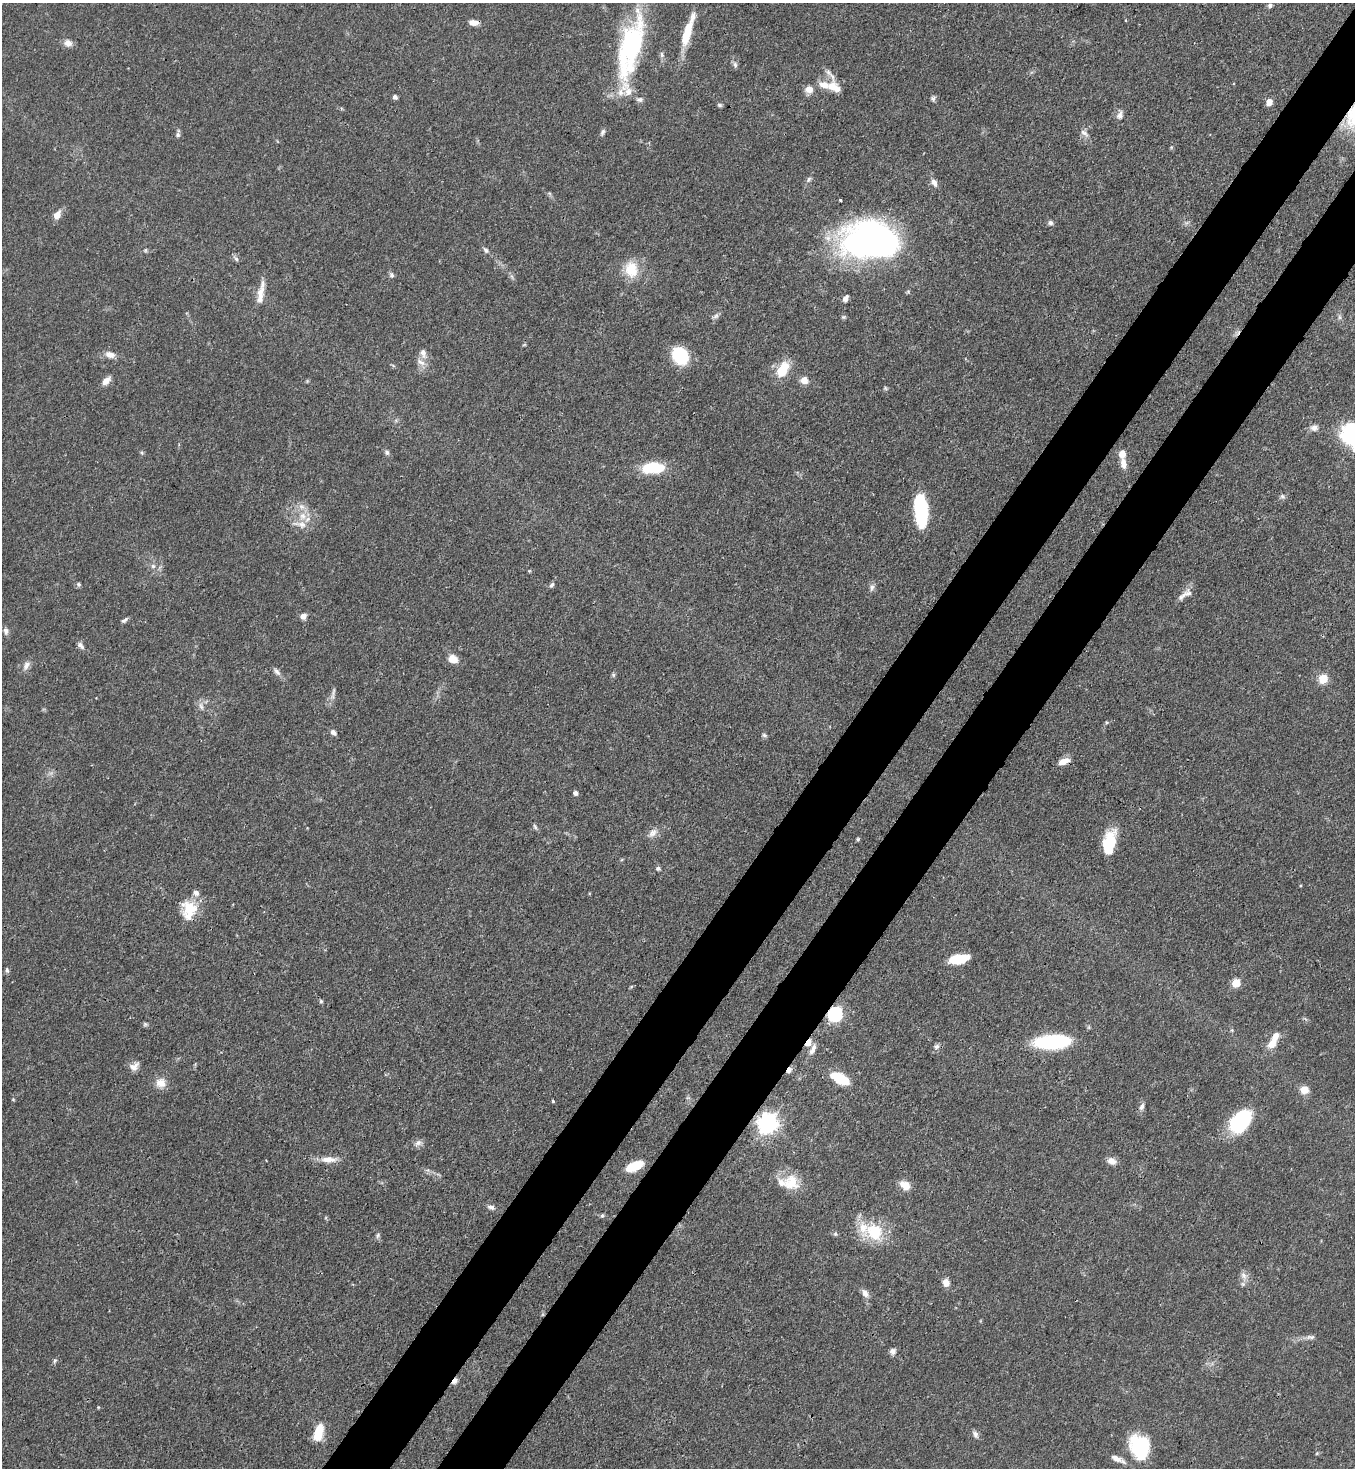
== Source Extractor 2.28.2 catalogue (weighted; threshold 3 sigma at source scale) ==
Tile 10 of 4 x 4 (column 2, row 3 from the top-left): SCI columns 1579-2931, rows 1525-2990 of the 6003 x 5981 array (HDU 1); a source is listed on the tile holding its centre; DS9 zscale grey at full resolution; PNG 1357 x 1470 px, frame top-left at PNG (2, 3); no overlay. Shown black and unused: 9% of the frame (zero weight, under 3 of 4 exposures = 7% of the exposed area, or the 3 px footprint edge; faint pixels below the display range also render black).
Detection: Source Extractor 2.28.2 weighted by HDU 2 'WHT'; one run over the whole footprint, this tile lists its part. Background 0.0602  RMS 0.0036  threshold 0.0162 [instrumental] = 3 sigma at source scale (4.5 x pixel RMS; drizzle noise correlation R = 1.50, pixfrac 1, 0.05/0.05 arcsec/px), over >= 5 px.
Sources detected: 133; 2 inside a brighter object's white glare — not listed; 11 inside a brighter listed object's ellipse — not listed separately; the other 120 listed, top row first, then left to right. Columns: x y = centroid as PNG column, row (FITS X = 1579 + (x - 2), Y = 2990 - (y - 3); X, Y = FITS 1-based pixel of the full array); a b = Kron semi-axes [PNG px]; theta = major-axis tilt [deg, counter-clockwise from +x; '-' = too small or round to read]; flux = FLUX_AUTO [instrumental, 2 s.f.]
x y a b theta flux
1270 5 6 6 - 0.83
474 23 11 6 -6 2.2
687 32 38 8 72 11
68 43 11 9 -14 2.2
630 47 79 25 75 56
662 55 8 5 -84 0.92
735 65 8 5 -64 0.97
834 87 20 12 -31 5.3
809 89 9 8 - 2.9
395 97 4 4 - 1.4
640 99 9 6 1 1.1
933 99 7 5 -45 0.79
1269 102 6 6 - 2.7
719 105 7 5 -27 0.6
1120 115 12 8 75 1.7
603 132 9 5 54 0.9
1084 133 13 6 -35 1.5
178 135 7 6 - 0.86
809 179 8 5 60 0.88
934 182 10 6 -63 1.9
840 200 3 2 - 0.94
57 215 9 7 50 3.1
1050 223 7 6 - 0.94
871 241 50 30 -2 170
146 250 6 4 71 0.47
486 250 8 5 -52 0.92
236 259 8 5 -50 0.97
631 269 20 16 -88 8.6
392 275 6 6 - 0.91
260 292 28 8 78 4.5
845 298 8 5 59 1.3
716 316 9 5 36 0.98
844 317 6 5 - 0.57
423 353 15 8 -73 2.4
110 354 12 8 -22 2.5
680 356 13 11 -55 23
782 369 17 10 57 9.9
804 380 8 8 - 2.9
106 381 11 7 43 2.5
885 388 6 4 -48 0.49
1314 428 10 9 - 1.7
1352 434 23 19 -42 31
387 452 7 6 - 0.88
1122 454 8 7 - 3.1
1123 464 13 7 -80 2.8
653 468 22 11 3 14
1282 496 7 6 - 0.94
921 510 34 13 -85 22
302 516 12 9 76 4
153 566 6 5 - 0.83
79 584 6 5 - 0.66
552 585 8 5 45 0.77
872 587 11 6 77 1.2
1188 593 16 11 19 2.4
303 616 7 6 - 1.8
124 620 9 4 37 0.91
6 631 10 6 -73 1.2
80 645 11 6 -52 1.5
453 659 10 8 -30 3.8
26 665 12 7 56 1.9
277 671 11 6 -52 1.4
613 675 7 4 -90 0.58
1323 679 5 5 - 17
333 692 15 3 81 1.2
201 706 11 5 -64 1.2
333 732 7 6 - 1.3
764 735 6 5 - 0.69
1063 761 15 7 18 3
575 793 4 4 - 1.4
535 827 8 4 -55 0.67
652 833 13 9 48 2.3
858 839 4 4 - 0.48
1109 843 25 12 78 14
658 868 6 5 - 0.78
189 908 21 18 -42 9.2
959 959 19 9 11 9.4
7 970 7 5 -87 0.7
1236 983 5 5 - 12
321 1001 5 5 - 0.53
835 1014 6 6 - 77
145 1024 7 4 1 0.62
1232 1030 5 4 - 0.42
1053 1042 35 13 4 31
808 1043 8 5 53 3.1
1272 1043 14 9 57 4.4
936 1047 8 6 33 1.2
813 1049 16 6 65 2
134 1067 13 9 28 2.3
789 1070 8 5 63 1.2
840 1078 14 10 -30 11
161 1083 13 13 - 3.7
1304 1090 10 9 - 3.2
13 1099 5 3 - 0.31
553 1101 4 3 - 0.54
1142 1107 10 6 71 1.3
1241 1121 25 17 52 26
768 1123 8 7 - 210
418 1143 10 7 27 1.5
328 1160 22 8 -2 3.8
1112 1161 10 8 -20 2.6
634 1166 16 7 23 10
791 1182 20 20 - 8.3
905 1185 12 8 -36 4.3
491 1207 9 6 -17 1.3
602 1215 6 4 68 0.53
874 1232 24 21 -43 15
835 1234 5 5 - 0.57
377 1235 8 4 80 0.73
1244 1275 11 7 -65 2
946 1282 9 7 -86 2.7
865 1293 10 7 -69 2
1311 1337 12 6 6 1.3
893 1351 8 7 - 1.4
55 1360 7 4 58 0.63
455 1381 9 5 53 1.5
98 1407 5 3 - 0.29
318 1433 18 9 75 8.4
975 1434 11 7 -70 1.3
1140 1448 27 23 -53 20
1117 1459 19 6 -26 2.6
Overlapping masked pixels (flux is a lower limit): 5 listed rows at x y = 1063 761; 835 1014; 808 1043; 789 1070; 455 1381
Isophote crosses this tile's border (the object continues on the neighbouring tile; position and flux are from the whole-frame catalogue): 1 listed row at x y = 1352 434